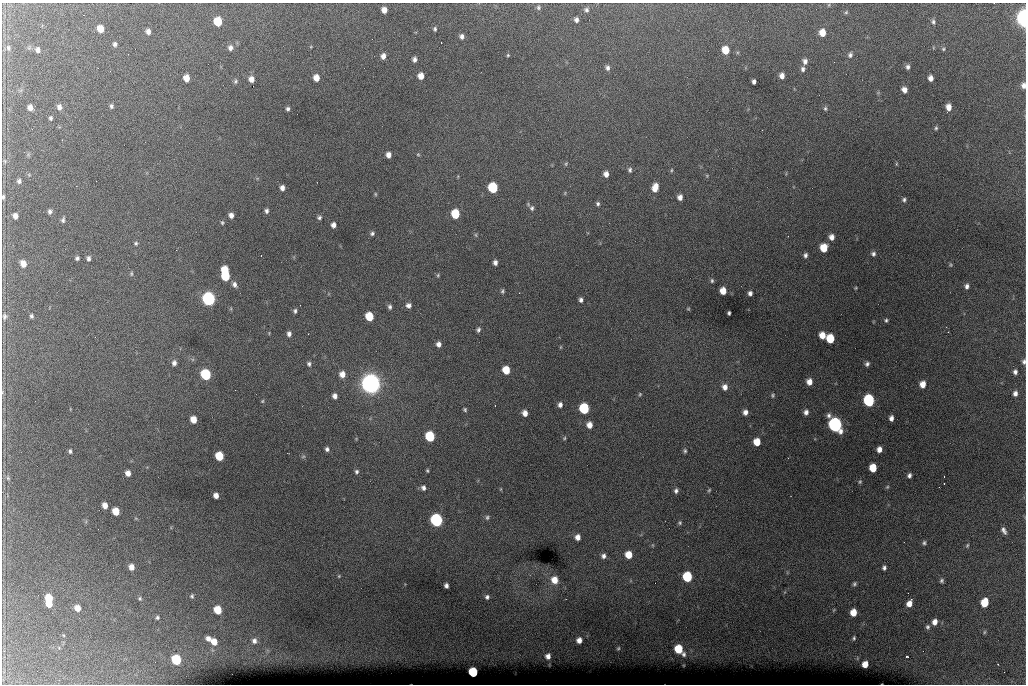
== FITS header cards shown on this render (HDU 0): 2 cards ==
NAXIS1  =                 1024 /fastest changing axis
NAXIS2  =                  682 /next to fastest changing axis

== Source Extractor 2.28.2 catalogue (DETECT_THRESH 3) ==
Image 1024 x 682 px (HDU 0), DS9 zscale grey, 1 PNG px = 1 image px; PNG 1028 x 686 px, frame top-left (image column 1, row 682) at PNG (2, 3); no overlay
Background 6470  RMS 53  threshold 158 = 3 sigma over >= 5 px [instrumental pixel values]
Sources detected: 215; all 215 listed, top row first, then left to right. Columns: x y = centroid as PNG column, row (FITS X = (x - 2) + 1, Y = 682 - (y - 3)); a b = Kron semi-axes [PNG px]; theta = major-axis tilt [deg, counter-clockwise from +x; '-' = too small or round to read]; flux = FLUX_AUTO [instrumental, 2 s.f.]
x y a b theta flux
829 5 5 3 - 3.2e+03
538 7 6 6 - 7.3e+03
384 10 5 5 - 2.6e+04
586 10 7 7 - 1.0e+04
846 12 5 4 - 4.7e+03
1023 18 9 5 -86 1.2e+06
576 20 5 4 - 1.2e+04
218 22 6 6 - 1.3e+05
933 22 6 4 -80 7.3e+03
100 29 6 5 - 5.1e+04
435 29 5 4 - 5.6e+03
148 32 5 5 - 1.6e+04
822 33 6 5 - 4.5e+04
462 36 5 5 - 1.3e+04
115 44 5 4 - 9.0e+03
8 48 8 6 -86 1.0e+04
230 48 7 6 - 1.4e+04
943 49 5 4 - 4.6e+03
38 50 6 5 - 1.2e+04
725 50 6 6 - 6.8e+04
508 55 4 4 - 3.9e+03
850 55 8 6 76 9.8e+03
383 56 6 5 - 1.9e+04
414 59 5 4 - 1.1e+04
805 61 7 6 - 1.4e+04
908 67 6 5 - 9.6e+03
607 68 6 5 - 1.2e+04
803 69 6 5 - 9.6e+03
421 76 6 5 - 3.1e+04
782 76 5 4 - 1.8e+04
186 78 6 5 - 3.8e+04
316 78 6 5 - 3.5e+04
931 78 5 4 - 1.9e+04
251 79 5 5 - 2.3e+04
235 81 6 6 - 6.5e+03
754 81 4 4 - 1.1e+04
1023 85 7 5 -88 1.5e+04
904 90 6 5 - 1.9e+04
111 106 5 4 - 7.3e+03
30 107 5 5 - 2.0e+04
59 107 6 5 - 1.5e+04
949 107 6 5 - 2.9e+04
825 108 6 4 -77 6.1e+03
288 109 4 3 - 7.6e+03
51 118 4 3 - 5.8e+03
936 128 5 4 - 5.4e+03
418 154 4 4 - 3.6e+03
388 155 5 5 - 2.0e+04
5 161 5 4 - 4.8e+03
566 164 5 4 - 4.1e+03
896 164 5 3 - 3.5e+03
630 170 7 5 88 7.7e+03
671 170 5 3 - 3.8e+03
606 174 5 5 - 1.8e+04
707 176 5 5 - 4.1e+03
19 181 6 5 - 9.1e+03
655 187 8 6 76 4.1e+04
282 188 5 4 - 1.5e+04
493 188 6 6 - 2.7e+05
375 194 6 4 -89 3.8e+03
3 197 6 3 -86 6.6e+03
680 197 5 5 - 1.9e+04
904 200 5 4 - 7.1e+03
598 204 5 5 - 7.1e+03
532 208 7 6 - 8.9e+03
50 211 5 5 - 1.0e+04
266 211 5 4 - 9.1e+03
455 214 6 6 - 1.5e+05
231 215 5 5 - 1.7e+04
15 216 5 5 - 1.9e+04
319 217 6 5 - 7.3e+03
63 220 7 4 77 7.7e+03
222 222 6 4 -75 5.1e+03
333 225 5 4 - 1.7e+04
372 233 6 5 - 7.5e+03
476 235 6 3 -71 4.3e+03
832 237 6 6 - 2.0e+04
136 243 5 5 - 5.7e+03
824 248 6 6 - 7.4e+04
873 254 5 5 - 8.9e+03
805 255 5 4 - 9.3e+03
77 258 5 4 - 7.5e+03
88 258 6 5 - 1.1e+04
495 262 5 4 - 1.3e+04
23 264 6 5 - 3.6e+04
951 265 5 3 - 3.6e+03
225 270 6 5 - 9.1e+04
131 274 6 5 - 4.9e+03
438 275 5 4 - 4.6e+03
226 276 6 6 - 1.7e+05
712 281 6 4 -78 5.5e+03
234 284 8 6 -58 1.4e+04
967 286 6 4 80 1.1e+04
856 288 5 3 - 3.3e+03
503 291 5 4 - 6.1e+03
723 291 6 5 - 4.7e+04
750 293 4 4 - 1.1e+04
209 299 7 6 - 1.0e+06
581 300 5 4 - 1.0e+04
408 305 5 5 - 1.2e+04
390 307 6 4 89 8.4e+03
688 309 4 3 - 3.6e+03
295 311 5 4 - 7.5e+03
729 313 4 3 - 6.0e+03
5 316 8 6 80 9.9e+03
31 316 4 4 - 6.9e+03
369 316 6 5 - 1.1e+05
886 320 5 4 - 5.6e+03
478 329 5 4 - 8.2e+03
289 334 5 5 - 1.2e+04
822 335 6 5 - 4.1e+04
830 339 6 6 - 1.1e+05
439 344 5 5 - 1.6e+04
561 347 5 3 - 2.9e+03
1024 361 6 4 89 8.5e+03
174 363 6 5 - 1.3e+04
309 364 6 5 - 7.9e+03
867 364 5 4 - 9.3e+03
506 370 6 5 - 7.4e+04
1015 372 5 4 - 1.0e+04
206 374 6 6 - 3.2e+05
342 374 6 6 - 2.9e+04
809 382 6 5 - 2.7e+04
371 384 9 9 - 2.5e+06
923 384 6 5 - 3.3e+04
725 387 8 7 - 2.2e+04
3 392 6 4 70 3.9e+03
1015 393 6 5 - 1.4e+04
640 394 4 4 - 3.9e+03
773 395 6 5 - 5.5e+03
335 396 5 5 - 1.5e+04
262 401 4 4 - 3.7e+03
869 401 7 6 - 4.7e+05
560 405 5 5 - 1.3e+04
584 408 6 6 - 3.1e+05
465 410 4 4 - 5.5e+03
745 412 6 6 - 1.7e+04
806 412 5 5 - 1.5e+04
525 413 5 5 - 2.3e+04
891 418 5 4 - 1.5e+04
193 419 6 5 - 4.2e+04
589 425 6 5 - 2.8e+04
835 425 8 7 - 1.2e+06
430 436 6 6 - 2.5e+05
564 438 5 4 - 4.3e+03
757 442 6 5 - 5.9e+04
327 449 5 4 - 9.5e+03
879 449 5 5 - 2.1e+04
70 451 4 3 - 6.5e+03
685 451 6 4 -76 5.7e+03
219 456 6 5 - 1.2e+05
303 456 6 4 2 5.0e+03
873 468 6 5 - 7.6e+04
427 471 3 3 - 4.2e+03
356 472 6 5 - 7.5e+03
128 473 5 5 - 2.2e+04
909 475 4 4 - 9.6e+03
944 476 2 2 - 2.2e+03
8 478 7 5 -76 7.6e+03
860 482 5 3 - 4.7e+03
944 483 2 2 - 2.8e+03
887 487 5 4 - 4.1e+03
423 488 6 5 - 1.1e+04
501 489 5 3 - 3.1e+03
709 490 5 4 - 4.4e+03
676 491 6 5 - 9.5e+03
216 495 5 5 - 2.2e+04
105 505 5 5 - 2.5e+04
116 511 6 5 - 6.5e+04
487 517 7 6 - 8.0e+03
436 520 7 6 - 8.1e+05
680 523 6 5 - 6.5e+03
1004 531 7 4 -61 1.2e+04
578 537 5 5 - 2.2e+04
924 543 6 5 - 6.9e+03
653 545 5 3 - 3.5e+03
967 545 6 4 68 4.8e+03
629 555 6 5 - 5.8e+04
603 556 6 5 - 1.3e+04
132 567 6 5 - 2.5e+04
884 568 5 4 - 8.9e+03
339 576 4 4 - 3.4e+03
687 577 6 6 - 2.3e+05
554 580 8 7 - 4.2e+04
942 581 5 4 - 6.8e+03
854 584 5 4 - 6.4e+03
446 585 5 4 - 1.1e+04
192 596 5 4 - 5.7e+03
487 597 5 5 - 9.1e+03
49 598 7 6 - 8.6e+04
140 598 6 5 - 5.5e+03
985 602 6 5 - 1.3e+05
909 603 7 5 63 2.9e+04
49 604 5 5 - 3.7e+04
77 608 6 5 - 2.9e+04
218 610 6 5 - 8.8e+04
853 612 6 5 - 5.1e+04
157 618 5 4 - 6.3e+03
935 622 7 6 - 2.3e+04
928 627 7 6 - 8.1e+03
984 632 6 4 88 4.1e+03
63 635 5 3 - 3.0e+03
854 638 5 4 - 5.4e+03
208 639 5 5 - 1.7e+04
579 640 5 5 - 2.1e+04
254 641 7 6 - 1.4e+04
214 642 6 5 - 3.9e+04
618 648 4 3 - 3.8e+03
679 649 6 6 - 1.2e+05
684 654 6 5 - 9.1e+03
548 656 5 5 - 1.6e+04
907 656 3 2 - 4.9e+03
176 660 6 6 - 2.4e+05
865 664 5 5 - 3.8e+04
473 672 6 5 - 2.0e+05
At the frame edge (FLAGS 8, measured only in part): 5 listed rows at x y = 1023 18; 1023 85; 3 197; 1024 361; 3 392

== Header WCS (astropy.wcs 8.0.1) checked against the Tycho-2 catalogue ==
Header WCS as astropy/WCSLIB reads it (CRVAL/CRPIX/CD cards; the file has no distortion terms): RA---TAN/DEC--TAN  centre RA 07:06:07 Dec +31:10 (106.53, +31.16 deg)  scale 1.44 arcsec/px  FOV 24.5' x 16.3'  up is -93 deg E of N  parity flipped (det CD > 0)
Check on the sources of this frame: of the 60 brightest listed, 9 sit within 2.2 arcsec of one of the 15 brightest Tycho-2 stars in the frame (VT <= 12.35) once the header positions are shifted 0.30 arcsec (0.24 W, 0.18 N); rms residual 1.09 arcsec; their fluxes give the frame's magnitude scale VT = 25.52 - 2.5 log10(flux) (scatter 0.31 mag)
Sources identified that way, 9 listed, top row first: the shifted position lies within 2.2 arcsec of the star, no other Tycho-2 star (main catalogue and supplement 1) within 4.4 arcsec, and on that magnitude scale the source's flux lands within +1.5 / -3 mag of the star's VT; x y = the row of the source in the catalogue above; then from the Tycho-2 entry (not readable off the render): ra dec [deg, ICRS J2000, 3 dp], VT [Tycho-2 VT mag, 2 dp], TYC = Tycho-2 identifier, HIP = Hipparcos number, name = IAU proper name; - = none
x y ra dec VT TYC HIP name
493 188 106.458 +31.151 12.35 2438-728-1 - -
209 299 106.516 +31.041 10.39 2438-398-1 - -
206 374 106.551 +31.041 11.84 2438-663-1 - -
371 384 106.552 +31.106 9.20 2438-180-1 - -
869 401 106.550 +31.305 11.61 2438-184-1 - -
584 408 106.559 +31.192 11.79 2438-1039-1 - -
835 425 106.562 +31.292 10.01 2438-106-1 - -
436 520 106.614 +31.135 11.36 2438-550-1 - -
473 672 106.684 +31.152 11.76 2438-931-1 - -